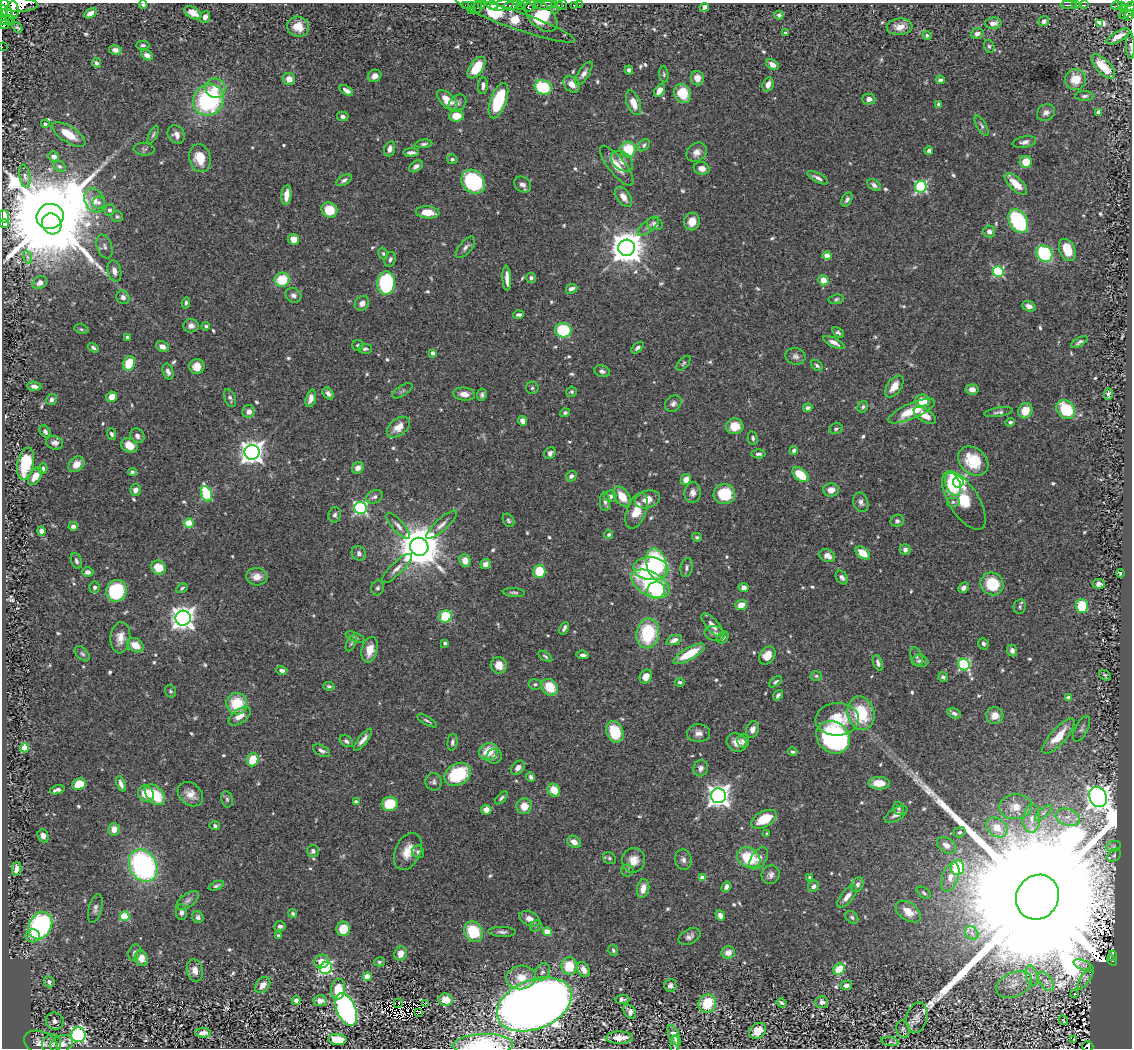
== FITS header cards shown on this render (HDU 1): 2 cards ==
NAXIS1  =                 1130
NAXIS2  =                 1046

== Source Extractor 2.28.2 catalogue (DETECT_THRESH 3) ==
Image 1130 x 1046 px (HDU 1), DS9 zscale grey, 1 PNG px = 1 image px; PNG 1134 x 1050 px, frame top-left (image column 1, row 1046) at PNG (2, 3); each listed source drawn as its Kron ellipse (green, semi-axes under 4 px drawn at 4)
Background 0.7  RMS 0.016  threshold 0.0466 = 3 sigma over >= 5 px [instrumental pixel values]
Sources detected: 689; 4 with non-positive FLUX_AUTO (blend fragments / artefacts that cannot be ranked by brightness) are neither listed nor drawn; of the other 685, the 500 brightest by FLUX_AUTO listed and drawn (185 fainter detections omitted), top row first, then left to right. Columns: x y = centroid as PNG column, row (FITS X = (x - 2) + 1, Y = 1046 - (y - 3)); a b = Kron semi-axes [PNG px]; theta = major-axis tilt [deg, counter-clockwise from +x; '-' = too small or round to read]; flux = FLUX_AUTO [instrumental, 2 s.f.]
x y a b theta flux
17 5 21 7 -1 1300
143 5 4 3 - 2
465 5 2 2 - 17
472 5 3 2 - 59
492 5 6 3 -9 130
502 5 12 5 8 210
537 5 2 2 - 27
545 5 10 3 3 270
554 5 2 2 - 18
559 5 2 2 - 9.2
562 5 5 5 - 15
574 5 4 3 - 29
579 5 2 2 - 3.3
1069 5 8 2 0 32
1076 5 4 3 - 24
1084 5 3 2 - 37
482 6 4 3 - 31
511 6 9 3 14 180
520 6 4 3 - 120
1117 6 6 3 3 36
1121 6 4 4 - 72
477 7 6 2 72 15
528 7 7 4 -30 300
704 7 5 4 - 3.6
1130 7 6 3 48 130
471 9 2 2 - 4.4
555 9 2 2 - 12
1124 9 4 2 - 36
13 10 9 6 88 670
3 11 5 2 - 270
7 12 14 4 -73 580
1128 12 10 4 38 160
90 13 7 4 31 6.8
193 13 9 5 -28 9.7
2 15 5 2 - 220
779 15 4 4 - 3.1
1129 15 6 4 64 89
541 16 19 11 -44 95
205 17 6 5 - 4.5
6 20 9 3 13 90
515 20 64 9 -20 68
1044 21 5 5 - 4.7
993 23 8 5 5 7
1100 23 3 3 - 1600
5 24 5 2 - 46
298 27 11 10 - 17
900 27 13 8 5 10
17 28 6 3 -48 2.3
785 33 3 3 - 2.1
977 34 6 5 - 5.4
927 35 4 4 - 2.6
1118 36 13 5 31 12
143 45 7 4 1 2.4
989 46 7 5 -72 2.1
1130 46 13 4 -88 2.9
2 47 2 2 - 2.3
115 50 6 5 - 5.4
147 55 6 4 -29 7.5
96 63 5 4 - 2.8
772 65 7 5 -33 6.3
1103 67 15 7 -46 31
477 68 12 6 54 34
629 70 4 4 - 3.3
584 73 13 5 56 5.1
664 74 8 4 -84 2.1
375 76 7 6 - 5.9
697 78 7 6 - 8.6
289 79 6 6 - 9.5
1075 79 10 10 - 23
940 80 4 4 - 3
572 84 9 7 -44 8.5
768 84 7 5 71 7.8
483 86 8 5 85 4.1
543 87 9 7 -27 65
215 88 10 9 - 13
346 90 7 4 -33 5.3
660 90 7 4 56 8.3
683 93 10 8 -63 31
1084 96 9 5 1 3.2
869 99 6 5 - 5.7
208 100 16 15 - 140
447 100 12 6 -42 19
498 101 18 8 70 63
457 103 10 7 43 4.1
633 103 13 6 -69 14
938 104 4 3 - 2.2
1046 112 9 8 - 5.9
1098 112 4 4 - 8.1
343 116 6 4 -14 4.1
456 116 7 5 5 18
45 124 4 4 - 2
982 126 11 4 -60 2.8
69 134 19 8 -32 22
176 134 9 8 - 6.9
153 135 9 3 66 1.9
1024 142 12 5 11 4.4
424 144 8 4 6 2.6
644 145 7 5 47 2.3
144 149 10 6 -5 2.8
390 149 8 5 73 5.3
628 150 8 7 - 41
929 151 4 4 - 3.9
411 152 8 3 1 4
697 152 11 8 40 6.9
54 157 5 5 - 5.2
200 158 14 10 -77 23
452 159 5 5 - 2
622 161 12 8 -40 8.7
1026 162 6 6 - 19
60 166 6 5 - 2.3
416 166 7 5 35 3.9
617 166 24 8 -51 17
702 168 8 6 -14 6.5
25 176 12 5 -79 2.6
818 178 11 4 -27 4.2
344 180 9 4 31 3.2
473 182 13 11 -44 120
523 184 9 7 -35 5.6
1016 184 14 6 -43 19
874 185 7 5 -35 4.1
921 187 6 5 - 150
286 195 10 5 84 11
623 197 11 6 -56 8.9
94 200 12 9 -61 12
847 200 7 5 63 3.5
98 202 6 6 - 3.5
109 210 5 5 - 4
329 210 8 7 - 25
428 212 12 6 -5 19
4 216 6 5 - 16
50 216 14 12 19 32000
117 217 6 5 - 2.2
1018 221 13 9 -61 95
692 222 9 8 - 12
5 224 4 4 - 7.7
52 224 10 9 - 3600
655 224 8 6 -18 4.6
648 226 13 5 40 4.1
989 232 6 6 - 6.2
294 239 5 5 - 13
105 247 12 7 -70 5
466 247 13 6 50 4.3
627 248 8 8 - 2400
1067 250 12 7 -66 25
383 253 6 4 -73 1.9
1044 254 8 7 - 98
827 255 4 4 - 10
27 257 7 4 -71 2.1
390 259 8 5 67 3.1
114 271 10 6 -76 7.7
998 271 5 5 - 120
507 278 12 3 -87 8.2
531 278 5 5 - 2.8
282 280 7 7 - 35
823 280 5 5 - 14
40 283 8 6 33 4.8
386 283 12 9 85 110
571 289 6 4 26 4.7
293 295 8 7 - 4.2
123 297 7 6 - 5.7
836 299 7 4 9 2.1
186 303 5 3 - 2
362 303 8 6 47 5.4
1029 306 7 5 -21 5.8
519 315 5 3 - 2.8
191 326 7 6 - 5.5
206 326 4 4 - 2.5
81 329 7 4 -11 1.9
563 330 8 7 - 62
838 332 6 4 -36 2.4
128 337 4 3 - 4.7
834 342 11 5 -26 7.2
1079 342 9 4 30 2.8
358 345 5 5 - 2.3
162 346 6 5 - 6.2
93 348 6 4 -32 2.7
637 348 7 4 43 3.1
365 349 6 5 - 3.2
432 353 4 4 - 4
795 356 10 8 -13 4.4
129 363 8 5 68 33
683 363 9 5 48 2.1
817 366 6 4 -40 2.5
197 367 7 7 - 12
602 371 8 5 -17 3.6
168 372 8 5 -73 3.9
34 386 7 4 -8 4.4
894 387 12 7 54 14
532 388 6 6 - 2.1
972 389 6 5 - 6.4
402 391 11 5 32 2.5
571 392 5 5 - 2
328 393 6 5 - 4
464 394 11 6 -7 8.1
1108 394 6 4 88 3
482 395 6 5 - 2.6
112 397 5 5 - 12
230 398 9 5 -68 3.1
311 398 9 5 73 6
51 400 6 5 - 4.3
923 401 7 6 - 20
673 404 9 7 41 4.4
863 407 6 5 - 2.4
808 408 5 4 - 3.7
1066 409 10 8 -45 54
249 411 6 6 - 6.6
911 411 25 7 23 33
1025 411 8 7 - 17
999 412 14 4 10 3.5
565 413 5 4 - 2.3
925 415 12 6 -32 12
522 421 5 4 - 7.1
1010 422 5 4 - 2.6
735 426 9 8 - 17
398 427 13 8 38 14
836 429 7 5 19 2.4
45 432 7 4 -56 2.9
112 434 6 4 -70 2.8
137 436 8 6 -51 4
753 438 7 5 -79 2.4
55 443 9 6 -15 4.5
129 445 9 6 -30 12
794 450 4 4 - 2.8
252 452 7 7 - 910
550 453 6 5 - 3.9
758 454 7 4 3 3.2
973 461 17 13 -41 40
25 464 16 8 78 55
76 464 9 6 43 9.6
358 468 6 5 - 5.7
43 469 5 4 - 2.7
132 472 4 4 - 4.4
800 475 9 6 -40 31
35 476 10 5 56 12
571 476 6 4 45 3.6
686 479 6 5 - 9.9
958 482 5 5 - 220
953 484 12 7 -69 46
135 490 6 5 - 5.3
831 490 8 6 8 8
693 493 10 8 87 6.5
206 494 8 5 -69 73
724 494 11 10 - 45
610 496 6 5 - 5.5
375 497 9 6 26 3.7
622 497 11 7 -53 19
647 499 13 8 16 13
964 500 33 14 -58 48
605 502 9 5 -89 3.2
861 502 10 7 -69 4.5
953 502 7 5 0 2.5
361 508 6 6 - 190
636 511 19 9 69 21
335 515 8 6 76 3.4
508 520 7 5 -58 2.2
897 521 6 6 - 2.9
189 523 4 4 - 54
442 525 20 6 42 6.6
73 526 4 4 - 4
398 526 16 5 -48 5.3
41 531 5 4 - 5.1
609 535 5 4 - 1.9
697 537 5 4 - 2.3
419 547 9 9 - 4500
905 550 5 5 - 4.5
359 553 7 7 - 3.5
863 553 8 5 -37 18
827 556 8 6 -24 7.2
465 560 6 5 - 11
76 561 8 5 -69 3
486 564 5 5 - 7.1
656 564 16 10 -76 130
158 568 7 7 - 21
397 568 20 6 44 7.3
687 568 10 6 79 3.5
651 569 17 11 -5 91
539 571 7 6 - 35
88 572 5 5 - 4.4
1120 573 4 3 - 2
257 577 10 9 - 9.6
842 578 7 5 -53 3.7
650 584 21 11 -28 77
992 584 12 11 - 47
1099 584 6 4 -5 4.3
95 587 6 5 - 3.8
744 587 5 4 - 5.1
182 588 6 4 31 2
378 588 7 6 - 2.4
963 588 6 5 - 4.2
656 590 9 8 - 84
116 591 11 10 - 75
514 593 11 4 -4 2.7
741 605 6 5 - 13
1082 606 7 6 - 37
1020 607 7 6 - 2.4
446 617 6 6 - 51
183 618 7 7 - 930
712 625 15 6 -47 8.2
564 628 7 3 63 3.1
648 633 15 11 81 72
715 634 10 7 -13 5.3
355 637 10 4 -22 2.1
723 637 6 5 - 4.2
120 638 15 10 84 11
674 640 8 4 20 6.1
351 643 8 4 65 2
445 643 4 3 - 2.4
983 644 6 5 - 3.3
135 645 9 6 -28 15
370 650 13 7 76 14
1012 650 6 5 - 4.4
82 654 9 5 -44 2.7
689 654 18 6 30 33
583 655 6 4 -6 3.5
767 655 9 7 54 15
545 656 8 4 -35 1.9
917 657 9 5 -67 2.7
920 661 8 5 -9 3.2
878 663 8 4 -71 3.7
499 665 8 8 - 13
964 665 6 5 - 130
282 670 5 4 - 4.4
1105 675 6 5 - 1.9
816 676 5 5 - 2
646 677 7 5 59 12
943 677 5 4 - 3.1
680 682 5 4 - 2.5
775 682 7 4 36 2
535 684 6 5 - 1.9
329 686 6 4 -14 2.3
550 687 9 7 -46 28
170 691 6 5 - 2.1
778 695 6 3 52 2.9
1069 698 4 4 - 7.9
237 704 10 10 - 38
861 713 17 13 -76 53
954 713 7 5 -17 3.4
995 715 8 8 - 12
240 716 13 7 36 11
837 719 22 16 2 36
427 721 11 3 -29 2.4
752 729 8 6 73 6.4
1082 729 14 6 63 3.5
615 732 11 8 -68 42
698 733 11 9 1 6.5
1059 736 22 8 48 24
833 737 18 15 -39 260
363 740 13 4 52 6.5
346 741 7 5 -36 3.1
743 741 7 6 - 3.6
452 742 8 5 82 3.1
737 742 10 9 - 9.9
25 748 5 4 - 31
322 751 9 5 -28 3.5
488 752 10 8 25 22
793 752 5 4 - 2.1
494 756 8 7 - 3.7
253 760 7 5 71 26
518 768 8 5 50 5.1
701 768 8 7 - 5.1
458 774 14 10 28 67
531 777 5 4 - 3.2
434 782 9 8 - 3.5
879 783 11 6 -1 19
79 784 7 5 21 26
121 784 8 4 -68 5
57 790 7 3 15 4.3
554 790 7 5 -52 18
146 794 8 7 - 21
190 794 14 10 -39 11
155 795 12 8 -47 41
718 796 7 7 - 830
1098 797 10 8 -63 1100
501 798 8 4 46 2.2
227 799 8 5 -79 2.4
356 802 4 3 - 3.7
390 804 8 7 - 40
524 806 8 7 - 13
1016 807 16 12 5 16
899 808 7 5 -72 2.5
486 810 5 5 - 8.7
1043 813 11 4 40 3.3
896 814 13 6 31 6
1068 817 12 8 -18 9.7
764 819 13 8 28 29
1032 819 14 8 85 9.4
215 826 5 4 - 2.3
997 828 11 8 -38 17
114 829 6 5 - 11
959 832 6 5 - 2.3
767 834 3 3 - 2.4
43 836 7 5 -66 4.6
574 842 7 5 -31 7.5
946 845 10 7 -33 6.8
1114 846 7 5 11 2.3
313 851 6 6 - 3.5
408 851 19 12 66 17
418 852 6 6 - 3
1114 855 8 6 43 2.5
609 858 7 5 -30 2.1
749 858 12 9 -32 44
759 858 12 7 55 8
634 860 12 11 - 14
683 860 10 8 -77 4.8
143 866 17 13 -59 230
957 867 7 6 - 53
17 869 7 4 78 7.2
627 870 6 6 - 2.4
771 875 9 9 - 4.9
950 877 15 8 71 8.9
702 878 4 4 - 16
810 878 3 3 - 4.3
857 885 8 5 64 4.7
216 886 8 4 21 2.6
813 886 6 5 - 3.7
726 887 5 4 - 4.3
643 889 9 6 79 11
924 893 8 5 -37 2.2
847 897 13 6 50 8.1
1037 897 23 21 58 180000
188 900 13 6 36 4.7
95 908 15 6 76 4.5
181 912 8 5 -88 3.8
908 912 14 9 -34 14
293 913 4 4 - 2.3
720 915 5 4 - 7.2
125 916 5 4 - 58
198 917 6 5 - 2.8
852 917 7 5 -44 2.5
529 919 11 7 -27 8.2
40 926 14 11 60 190
280 926 6 5 - 3.4
536 926 6 5 - 2
343 929 7 7 - 23
473 932 11 9 -59 47
502 932 14 5 -2 3.8
547 932 4 4 - 34
972 933 7 6 - 4
33 936 7 6 - 8.9
278 936 4 3 - 2.7
689 937 12 7 26 4.8
613 950 6 5 - 2.3
135 953 8 6 70 3.7
728 953 7 6 - 9.8
401 954 7 6 - 9.5
1113 956 5 3 - 6.3
141 958 8 6 -73 10
1112 960 6 3 -48 24
322 961 7 6 - 11
379 962 5 4 - 2
1084 965 11 4 -22 3.1
569 966 9 8 - 32
326 968 6 5 - 200
839 969 6 5 - 34
195 970 11 8 -78 8.9
584 970 8 5 -62 9.1
542 972 9 7 60 4.6
367 976 4 4 - 26
1032 976 10 5 -76 5
521 977 15 12 6 17
1085 978 13 4 56 2.9
1046 981 11 6 -54 4.8
49 982 6 5 - 3.2
263 985 9 6 52 9
846 985 6 5 - 4.3
1014 985 19 12 24 12
670 986 6 6 - 3.2
338 989 10 7 81 38
1074 993 3 2 - 2.5
622 999 7 4 1 3
296 1000 4 4 - 5.8
446 1000 7 6 - 9.8
320 1001 7 5 -5 5.3
822 1002 6 6 - 5.8
398 1003 5 2 - 2.9
707 1003 9 8 - 40
782 1003 5 3 - 2.6
425 1004 4 3 - 4.5
534 1004 39 24 22 1600
346 1010 17 9 -69 340
630 1012 8 5 -56 6.1
419 1013 3 3 - 5.8
917 1018 15 10 76 7.3
1063 1020 5 3 - 2
55 1021 9 8 - 5.7
903 1029 9 6 -82 3.3
758 1031 9 7 38 16
203 1033 8 4 1 5.7
78 1035 7 7 - 280
674 1035 11 5 -66 8.6
619 1038 14 6 1 11
337 1039 9 5 -6 31
1074 1040 3 2 - 3.8
890 1042 8 4 -6 2
41 1043 17 11 -21 11
51 1044 10 9 - 4.7
62 1044 11 8 20 8.1
675 1044 9 4 86 2.5
483 1045 30 10 1 54
1088 1046 6 5 - 32
At the frame edge (FLAGS 8, measured only in part): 10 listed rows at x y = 17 5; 143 5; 1130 7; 3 11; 2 15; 1130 46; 2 47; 4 216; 483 1045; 1088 1046
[185 fainter detections neither listed nor drawn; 4 non-positive-flux detections neither listed nor drawn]